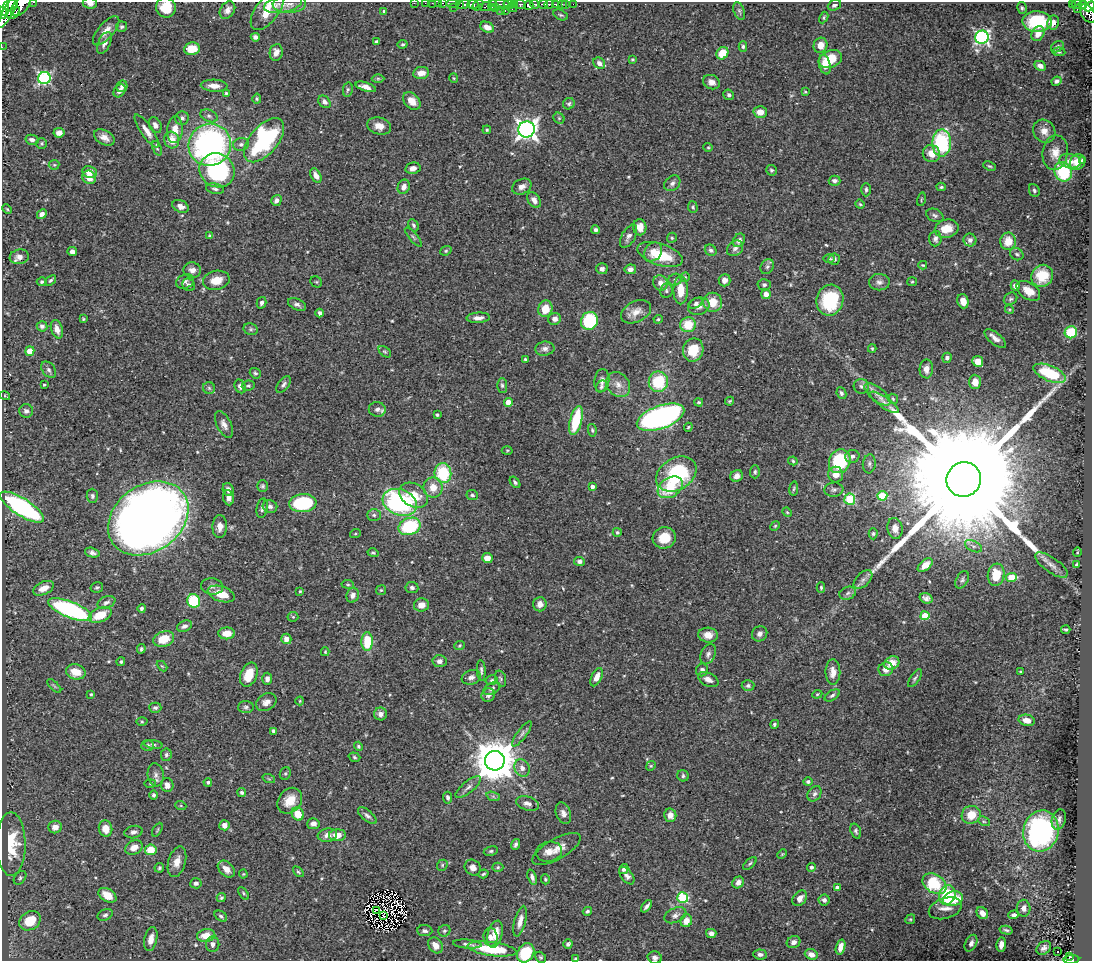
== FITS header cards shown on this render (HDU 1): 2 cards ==
NAXIS1  =                 1090
NAXIS2  =                  959

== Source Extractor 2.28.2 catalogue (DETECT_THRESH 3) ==
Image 1090 x 959 px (HDU 1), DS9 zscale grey, 1 PNG px = 1 image px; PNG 1094 x 963 px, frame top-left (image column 1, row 959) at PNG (2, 2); each listed source drawn as its Kron ellipse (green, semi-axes under 4 px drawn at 4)
Background 0.626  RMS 0.018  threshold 0.0531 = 3 sigma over >= 5 px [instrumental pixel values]
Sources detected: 548; of the 548, the 500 brightest by FLUX_AUTO listed and drawn (48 fainter detections omitted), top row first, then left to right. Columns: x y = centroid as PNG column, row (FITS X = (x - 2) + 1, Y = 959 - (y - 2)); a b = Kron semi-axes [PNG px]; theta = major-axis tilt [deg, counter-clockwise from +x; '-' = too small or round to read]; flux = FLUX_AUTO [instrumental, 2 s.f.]
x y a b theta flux
33 2 3 2 - 31
90 3 7 5 -7 6.5
414 3 2 2 - 10
425 3 2 2 - 11
432 3 2 2 - 9.3
438 3 2 2 - 11
443 3 3 2 - 22
453 3 6 3 -1 40
459 3 3 3 - 150
283 4 19 8 12 8.4
289 4 17 9 4 8.7
500 4 11 3 -9 150
509 4 5 2 - 17
514 4 2 2 - 18
521 4 5 3 - 120
535 4 4 3 - 190
543 4 5 3 - 180
549 4 5 3 - 180
556 4 3 3 - 240
562 4 2 2 - 34
565 4 3 3 - 39
573 4 2 2 - 7.4
1072 4 3 2 - 20
1077 4 5 3 - 140
3 5 11 5 -77 1100
10 5 8 5 21 900
21 5 13 7 50 1300
463 5 7 3 22 350
473 5 6 4 0 440
478 5 6 4 57 110
493 5 5 3 - 95
529 5 5 4 - 550
834 5 7 5 23 2.8
1083 5 4 3 - 73
1090 6 6 3 45 210
454 7 3 3 - 9.8
485 7 6 3 19 81
166 8 10 9 - 26
496 8 3 2 - 14
512 8 5 4 - 52
1022 8 6 4 -76 2
1077 9 2 2 - 8.3
227 10 9 7 54 7.7
267 10 23 11 54 28
500 10 2 2 - 9.7
384 11 4 3 - 1.8
505 11 3 2 - 26
739 11 9 5 -69 2.6
8 12 18 5 61 1800
3 13 6 3 88 570
14 13 7 5 40 450
1088 13 10 6 -57 430
561 15 7 5 -25 2
824 17 6 4 64 1.7
1037 22 14 10 -2 62
1053 23 7 6 - 6.9
122 27 5 5 - 2.5
487 27 7 5 -24 10
106 31 18 7 49 11
1038 34 8 6 56 10
255 37 5 4 - 3.8
982 37 7 6 - 240
377 42 4 3 - 2.9
104 43 11 6 66 6.3
403 44 5 4 - 1.8
820 45 8 7 - 9.8
743 46 5 4 - 2.2
2 47 2 2 - 6.2
1057 47 7 5 35 2.8
192 49 8 6 9 20
276 52 8 6 81 7.6
1059 52 6 3 -7 1.7
722 53 7 5 50 23
632 59 4 3 - 1.3
830 59 12 8 22 28
599 63 6 5 - 5.6
825 64 10 5 -76 8.8
1040 66 6 4 -27 6.2
421 73 8 6 7 10
44 78 6 6 - 180
378 78 6 4 0 1.9
454 78 5 4 - 1.3
1056 81 5 4 - 3.4
711 82 9 7 -23 6.8
122 86 6 5 - 3.4
214 86 13 6 -3 10
366 87 10 4 -18 7.7
348 90 7 5 80 2.3
119 91 7 5 51 5.3
805 92 3 3 - 1.4
226 93 3 3 - 1.7
729 95 5 5 - 2.8
257 99 5 4 - 1.7
412 101 10 7 -46 12
324 102 7 5 -47 4.1
569 104 6 5 - 2.3
760 112 7 5 1 13
209 116 9 6 -23 3.6
182 118 7 7 - 3.6
559 118 6 5 - 1.8
155 125 8 6 -65 5.5
379 126 12 8 -15 11
527 129 8 8 - 650
175 130 13 7 85 15
487 130 4 3 - 1.4
147 131 20 6 -55 9.7
1044 131 12 10 -54 9.8
59 133 5 5 - 7.3
104 137 11 7 -30 8
32 140 6 5 - 4.4
172 140 8 7 - 19
264 140 26 14 50 170
42 143 5 5 - 1.9
942 143 13 9 88 96
241 144 8 6 11 4.1
210 145 21 21 - 340
708 147 5 4 - 1.3
157 148 8 4 -68 1.9
931 153 9 8 - 13
1055 153 17 12 83 14
1082 160 4 2 - 2.2
1070 161 11 7 -10 8.7
1077 162 8 7 - 13
54 165 5 5 - 1.5
990 166 6 4 -25 1.7
413 168 7 5 12 6.2
217 170 18 16 -36 140
771 170 5 5 - 2.2
90 172 7 6 - 11
1063 172 10 8 -63 62
316 175 8 5 -62 7.8
89 177 7 6 - 13
835 181 6 5 - 4.1
672 183 9 7 41 4.2
404 187 7 6 - 5.4
522 187 10 7 26 7
941 187 4 4 - 1.8
215 189 9 5 -10 3.5
866 190 6 5 - 2.7
1034 190 6 5 - 2.6
921 199 7 3 77 1.2
276 200 6 5 - 4.4
534 200 9 6 -54 6.4
860 204 5 4 - 1.5
181 206 8 6 -24 7.3
693 207 6 5 - 1.9
7 209 5 3 - 1.4
42 214 5 4 - 5.6
935 215 9 6 -24 3.3
414 225 7 4 -60 2.5
640 227 8 6 -87 11
947 229 12 9 14 18
596 230 4 4 - 3.8
210 236 3 3 - 1.9
629 236 13 6 60 5.6
413 237 12 4 -49 2.6
672 238 5 4 - 1.7
935 239 8 6 87 4.2
739 240 7 5 55 4.6
970 240 6 6 - 4.2
1008 241 9 8 - 19
735 248 9 7 42 4.5
711 250 6 5 - 3.3
72 251 5 4 - 4.2
446 251 6 4 22 1.6
653 252 10 8 52 12
1017 254 7 5 -33 2.9
660 255 23 10 -18 43
19 257 10 7 9 7.2
829 258 6 4 0 1.5
834 259 6 5 - 2.8
923 265 4 3 - 1.2
767 267 8 6 57 3.2
602 269 5 5 - 4
630 269 6 4 10 4.4
192 270 8 7 - 6.1
1042 276 11 10 - 27
685 277 4 4 - 1.6
50 280 6 4 39 2
216 280 13 9 11 17
675 280 7 5 19 2.4
724 280 6 6 - 7.1
185 281 9 7 23 4.1
42 282 5 4 - 2.3
316 282 6 5 - 1.6
879 282 10 8 -2 5.7
912 282 5 4 - 1.4
661 283 8 7 - 8.9
189 285 7 6 - 3.4
764 285 6 5 - 2.9
1015 286 5 4 - 5.6
681 290 14 7 90 19
666 291 7 6 - 3
1028 291 13 8 -34 13
766 294 5 4 - 8
1010 299 7 6 - 2.5
830 300 15 13 73 74
963 301 7 5 -73 10
713 302 9 9 - 22
261 303 6 4 75 3.4
696 303 7 4 31 2.8
297 304 9 5 -25 3.7
699 306 11 8 15 8.2
545 309 8 7 - 21
1009 309 4 3 - 1.2
636 312 16 10 27 11
320 313 4 4 - 3.2
478 318 11 5 4 6
83 319 3 3 - 1.4
555 319 6 6 - 6.7
658 319 4 4 - 1.5
589 321 9 8 - 95
688 325 7 7 - 29
42 326 5 5 - 4
57 329 9 5 -72 8.5
251 329 7 5 -21 2.5
1071 332 6 6 - 39
995 339 13 6 -39 6.6
872 348 4 4 - 1.3
545 349 10 7 7 5.1
693 350 12 10 68 27
30 351 5 4 - 14
385 352 7 4 -39 2
947 358 5 4 - 3
525 359 3 3 - 1.7
978 361 5 5 - 14
926 369 9 6 88 7.1
49 370 9 6 -52 3.6
255 373 6 5 - 2.3
1050 373 17 7 -23 62
602 381 11 7 83 5.5
658 382 10 9 - 53
975 382 7 6 - 14
283 384 9 5 53 3.6
44 385 3 3 - 1.9
502 385 7 5 -88 2.7
618 385 13 11 -48 11
240 386 7 5 -66 5.6
248 386 6 5 - 2.1
601 386 6 5 - 2.4
861 386 8 7 - 3.9
209 388 6 6 - 2.4
841 393 6 4 -65 3.1
878 394 16 7 -38 8.2
5 396 5 3 - 1.2
893 399 5 4 - 1.7
730 401 4 3 - 1.5
508 402 4 4 - 18
699 402 4 3 - 1.5
884 402 17 5 -35 7
377 409 8 7 - 5.6
26 411 7 7 - 4.4
437 415 3 3 - 1.8
661 417 25 11 20 400
576 420 15 6 76 52
224 424 14 7 -64 7
688 427 4 3 - 1.4
592 430 6 4 -80 2
507 450 5 3 - 1.2
852 456 7 6 - 4.4
793 461 5 4 - 1.8
840 461 12 10 64 92
869 464 9 6 82 3.8
755 472 6 5 - 2.4
443 473 10 8 -82 64
676 474 22 15 32 100
836 475 8 7 - 9.7
737 476 6 5 - 7.2
964 479 17 17 - 99000
515 482 6 4 -53 2.2
262 486 6 5 - 2.2
592 487 4 3 - 4.5
670 487 13 9 33 42
433 488 10 9 - 16
794 489 7 4 82 1.8
228 490 7 5 -70 5.5
834 490 9 7 4 4
414 495 15 11 -31 26
472 495 6 5 - 2.2
92 496 7 6 - 3.3
882 496 5 5 - 56
229 498 8 5 -82 6.3
850 499 5 5 - 86
400 502 18 12 -20 170
303 503 13 9 5 90
270 506 7 6 - 3.9
22 507 25 8 -32 220
262 508 10 5 78 3.4
787 512 5 4 - 1.3
374 515 7 5 -1 2.6
148 518 43 33 36 1700
410 526 11 8 22 78
775 526 5 4 - 1.4
220 527 11 7 89 9
895 528 10 7 -80 8.4
617 532 4 4 - 1.6
355 534 5 3 - 1.2
873 534 5 4 - 2.1
664 538 12 10 15 25
973 546 9 5 -26 3.7
1077 552 4 3 - 1.3
92 553 7 4 -15 3.8
373 553 5 4 - 1.9
487 558 5 5 - 10
579 561 5 4 - 4.3
925 565 9 5 39 9
1051 565 19 7 -35 9.7
1076 565 4 3 - 1.7
996 575 11 8 81 30
1011 577 5 4 - 37
863 580 11 6 45 5.8
962 580 9 6 61 2.9
348 584 6 3 -8 1.4
212 586 11 8 -8 4.9
97 587 6 5 - 2
412 587 6 5 - 3.1
821 587 5 4 - 1.6
44 588 11 6 24 12
381 590 5 5 - 1.5
300 591 3 3 - 1.3
848 593 8 6 19 4
221 594 14 7 -19 24
353 595 7 6 - 5.4
926 598 7 5 -18 4.6
194 601 7 6 - 68
106 602 9 6 22 4.3
540 604 7 6 - 7.1
421 605 7 6 - 11
142 608 4 4 - 2.6
70 610 23 8 -22 200
100 615 12 7 22 28
925 616 4 4 - 37
293 617 5 5 - 1.6
184 626 8 5 22 4.4
1066 630 5 2 - 1.7
227 633 8 6 1 15
760 634 8 7 - 5.1
708 635 9 7 -6 11
164 639 10 7 19 24
286 639 5 5 - 7
367 642 9 5 88 38
460 645 6 4 23 1.5
141 649 5 3 - 1.6
325 652 4 3 - 1.2
708 654 11 7 64 4.9
439 661 7 6 - 4.5
121 662 4 4 - 1.7
892 663 8 6 27 16
162 666 6 3 -44 1.4
886 669 7 6 - 8.6
481 670 10 3 -86 3.2
702 670 6 6 - 4.8
76 672 10 7 -16 16
833 672 12 7 89 10
1021 672 3 3 - 1.7
249 675 12 8 69 22
471 677 10 7 18 5
597 677 10 5 65 10
915 678 10 4 55 2.5
267 679 6 5 - 4.8
500 679 8 5 -73 2.4
708 679 11 6 -27 7
492 680 6 4 15 2.3
54 686 9 3 -45 2
748 686 6 5 - 3
492 689 9 5 28 3.9
91 694 4 4 - 1.6
817 694 5 4 - 1.4
488 695 7 6 - 4.4
832 695 8 5 33 2.8
300 701 4 4 - 1.2
266 702 11 8 31 7
246 707 8 6 -2 3
155 708 6 5 - 2.6
380 714 6 6 - 5.8
1027 720 8 5 -13 8.4
142 722 5 3 - 1.4
775 724 4 4 - 1.8
274 731 4 4 - 4.4
522 734 15 4 53 4.5
153 744 9 4 -7 2.6
148 746 6 5 - 2.6
358 746 5 4 - 1.9
166 755 6 5 - 2.7
354 757 6 4 -19 1.8
495 761 10 9 - 4300
651 766 5 4 - 1.4
522 768 9 7 -62 6.8
285 773 6 5 - 2.1
156 775 11 8 -82 5.9
683 776 6 5 - 2.6
269 779 6 4 -19 1.6
208 782 4 4 - 2.5
808 782 5 4 - 2.4
150 783 5 3 - 1.2
167 785 7 6 - 7
468 787 15 5 39 5.2
242 792 4 4 - 2.5
814 794 8 6 56 3.8
154 795 4 4 - 2.3
493 796 7 4 -20 2.2
448 798 6 4 -85 3.1
290 801 14 11 49 20
528 803 12 6 -16 6.4
181 806 5 3 - 1.4
563 813 11 7 -70 7.3
298 814 7 6 - 22
670 815 6 6 - 7.6
971 815 9 9 - 20
367 816 11 5 -40 3.7
1059 819 10 7 74 4.7
984 821 6 4 -28 1.7
313 824 6 5 - 7.1
224 825 5 5 - 7
55 827 7 6 - 9.2
105 829 8 6 -74 14
157 830 8 3 60 1.6
856 831 8 5 -71 2.7
1041 831 21 17 76 200
134 832 9 6 12 4.4
327 835 10 6 8 8
337 835 8 6 3 12
11 844 32 14 -90 55
515 844 5 3 - 3.4
134 848 9 7 27 10
556 849 27 10 29 16
151 850 6 5 - 27
491 851 7 5 10 2.3
549 852 13 10 11 11
782 854 5 4 - 1.3
177 862 15 8 74 11
750 864 8 4 41 2.3
442 865 6 5 - 1.8
498 867 6 4 2 1.8
811 867 4 4 - 3.1
159 868 5 4 - 2
473 868 8 7 - 6
226 869 10 6 -44 11
624 869 5 4 - 3.5
298 872 6 3 -44 1.7
243 874 4 4 - 1.2
483 874 5 3 - 1.8
627 876 10 5 -52 4.6
532 877 8 4 -70 3.9
20 878 8 5 52 2.6
545 879 5 4 - 1.7
738 882 6 5 - 5
196 883 5 5 - 3.8
934 884 13 9 -32 61
837 888 4 4 - 7.2
244 893 7 4 -57 1.7
107 895 10 6 -30 16
947 895 10 8 68 48
221 898 4 4 - 2
683 898 5 5 - 100
800 898 9 6 50 7.4
953 899 10 7 14 34
824 900 5 5 - 4.4
647 906 7 3 51 3.5
945 908 17 10 17 10
1024 908 8 6 -87 5.5
376 910 3 2 - 2
587 911 5 4 - 2
982 913 6 5 - 8.3
105 915 8 5 26 3
384 915 3 2 - 1.4
675 915 11 7 23 5.4
1014 915 5 4 - 3.8
221 916 7 5 -35 2.5
910 919 5 4 - 1.5
30 921 11 9 30 36
520 921 16 6 75 10
686 921 6 5 - 11
1006 930 6 3 -14 2.6
425 931 7 5 -7 3.1
444 931 6 5 - 2
711 933 5 4 - 5
495 934 14 7 76 16
206 935 9 6 8 15
490 937 9 7 -83 6.5
151 939 12 6 78 8.7
794 942 7 6 - 4.3
971 943 9 5 65 5.4
213 944 8 6 89 5.2
467 944 14 4 -5 3.5
568 944 4 4 - 3.2
1001 944 7 4 82 7.7
435 945 8 6 -52 9.8
841 947 7 4 74 9.7
1044 948 8 6 41 4.6
492 949 25 7 -7 54
1058 951 3 2 - 2.1
526 953 10 8 57 48
760 954 7 5 -6 4.4
811 954 7 5 -21 8.1
541 957 6 5 - 1.8
1070 957 3 3 - 36
655 958 7 6 - 3.9
576 959 3 3 - 2
1071 959 8 3 6 140
At the frame edge (FLAGS 8, measured only in part): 20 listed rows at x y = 33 2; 90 3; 414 3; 425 3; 432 3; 438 3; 443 3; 453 3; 3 5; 21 5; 1090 6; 166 8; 267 10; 3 13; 1088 13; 2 47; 526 953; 655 958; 576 959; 1071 959
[48 fainter detections neither listed nor drawn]